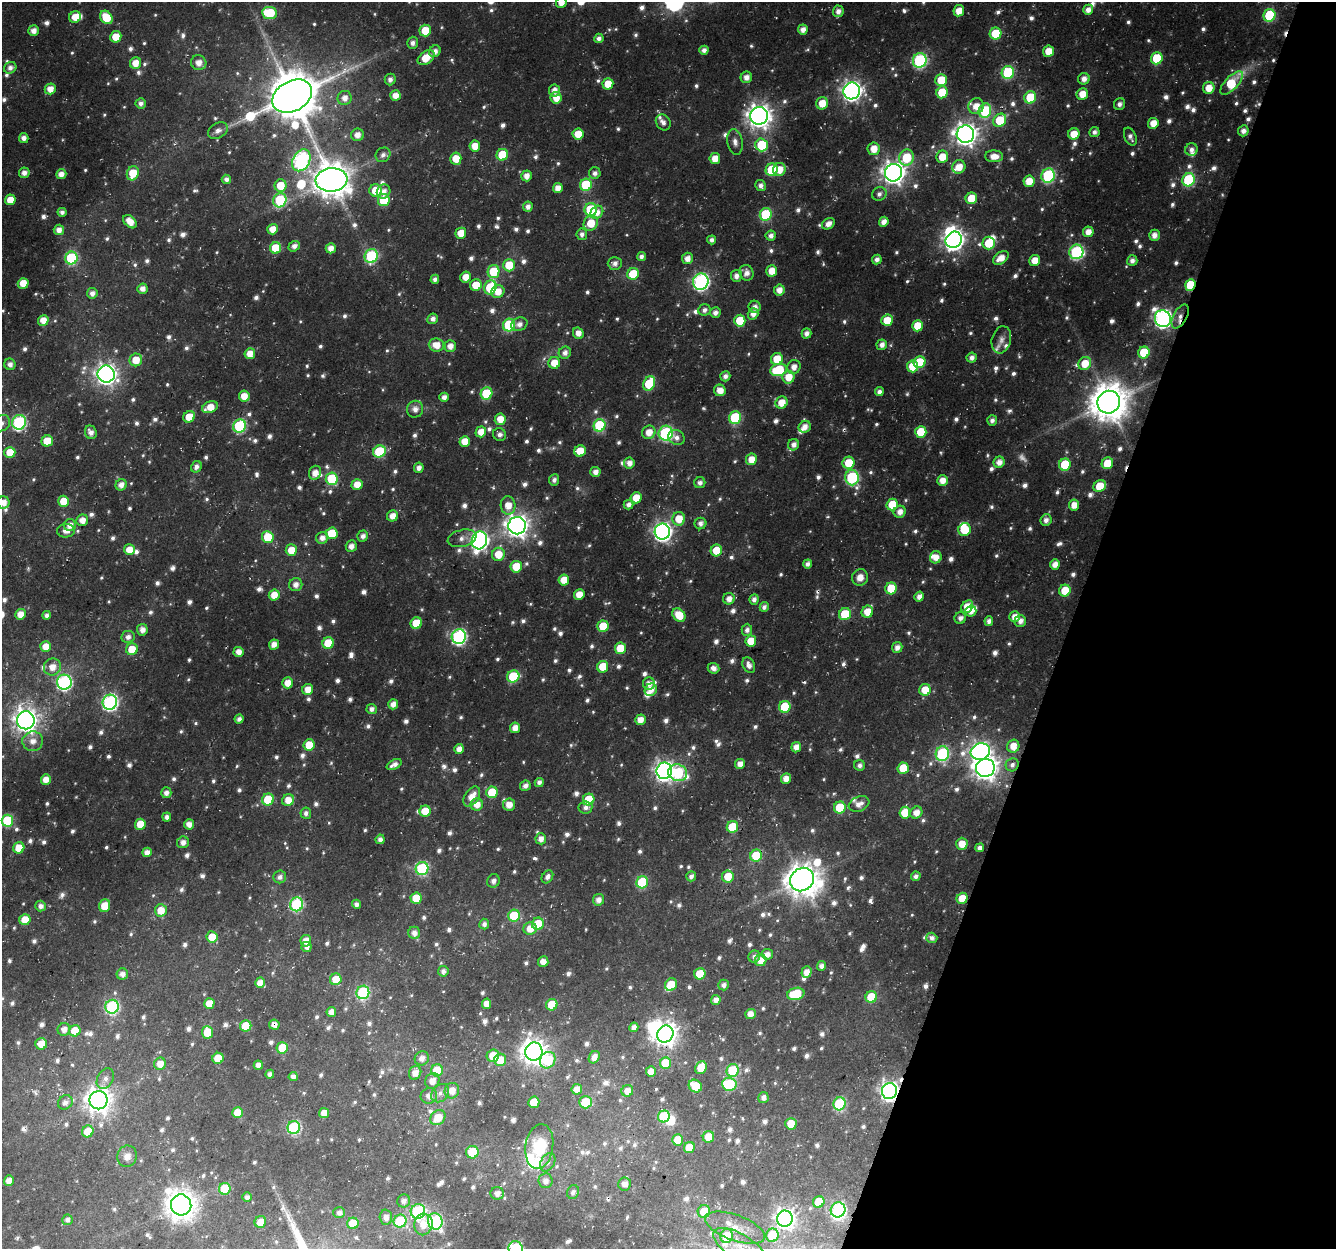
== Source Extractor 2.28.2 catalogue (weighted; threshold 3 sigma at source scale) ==
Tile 8 of 4 x 4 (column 4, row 2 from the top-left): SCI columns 4035-5368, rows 2821-4067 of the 5393 x 5592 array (HDU 1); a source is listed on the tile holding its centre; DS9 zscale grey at full resolution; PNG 1338 x 1251 px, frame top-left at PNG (2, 2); each listed source drawn as its Kron ellipse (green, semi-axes under 4 px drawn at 4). Shown black and unused: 20% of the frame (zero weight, under 3 of 4 exposures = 4% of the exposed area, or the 3 px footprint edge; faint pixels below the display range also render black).
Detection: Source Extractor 2.28.2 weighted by HDU 2 'WHT'; one run over the whole footprint, this tile lists its part. Background 0.0137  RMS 0.0041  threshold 0.0186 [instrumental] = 3 sigma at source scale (4.5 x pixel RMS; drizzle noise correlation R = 1.50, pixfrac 1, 0.0396/0.0396 arcsec/px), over >= 5 px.
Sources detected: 1139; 22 too faint to see at this stretch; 6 inside a brighter object's white glare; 7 cosmic-ray / hot-pixel residue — neither listed nor drawn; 23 inside a brighter listed object's ellipse — not listed separately; of the other 1081, all 500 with FLUX_AUTO >= 2.07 (the completeness limit of this list) listed and drawn (581 fainter detections not listed), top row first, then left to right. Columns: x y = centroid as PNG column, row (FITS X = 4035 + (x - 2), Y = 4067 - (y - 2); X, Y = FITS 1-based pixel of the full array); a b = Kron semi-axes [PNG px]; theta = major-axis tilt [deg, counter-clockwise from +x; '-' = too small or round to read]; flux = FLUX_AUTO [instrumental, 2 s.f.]
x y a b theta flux
561 2 6 5 - 5.1
1088 10 5 5 - 3.4
838 11 6 5 - 2.8
959 11 5 5 - 6.4
269 13 7 6 - 24
1269 15 6 6 - 31
75 17 6 5 - 6.9
106 17 7 5 -52 13
803 30 5 5 - 3.5
34 31 5 5 - 3.8
425 31 6 5 - 10
996 34 6 6 - 19
116 37 5 5 - 8.2
599 38 5 4 - 2.2
413 43 6 5 - 2.3
704 50 4 4 - 2.5
435 51 6 5 - 2.7
1049 51 5 5 - 8.2
426 58 9 6 38 9.5
1157 58 6 5 - 22
920 60 7 6 - 72
135 63 6 5 - 6
199 63 7 7 - 5.1
10 68 6 5 - 2.8
1008 72 6 6 - 38
746 77 6 5 - 3.5
390 79 6 5 - 2.1
1084 79 6 5 - 3.6
941 80 6 5 - 12
1232 83 15 6 46 23
608 84 5 5 - 9
1209 88 6 5 - 7.4
50 89 5 5 - 5.4
554 90 6 5 - 3.6
852 91 8 8 - 260
942 92 6 5 - 13
1082 94 6 5 - 6.6
292 96 21 15 29 2300
395 96 5 5 - 5.2
1030 97 6 6 - 18
345 98 7 7 - 4
556 98 6 5 - 6.6
141 103 5 5 - 2.3
822 103 6 6 - 7.8
1119 104 6 5 - 2.2
976 106 8 7 - 5.7
985 111 7 6 - 38
759 116 9 9 - 450
1000 120 7 6 - 17
663 122 8 6 -54 2.4
1153 123 5 5 - 6.3
218 131 11 7 30 2.4
1243 131 5 5 - 3
1094 132 5 5 - 2.1
578 134 5 5 - 8.8
965 134 9 8 - 390
1074 134 6 5 - 8
357 135 6 6 - 3.3
1130 137 9 5 -67 2.3
24 138 5 4 - 3.2
735 142 13 7 -81 2.7
762 145 6 6 - 25
475 146 5 5 - 6.5
874 149 6 6 - 6.6
1191 149 6 6 - 2.4
383 155 8 7 - 2.1
502 155 6 5 - 18
994 156 9 6 -1 5.5
942 157 6 6 - 8.6
715 158 5 5 - 5.6
907 158 8 7 - 19
456 159 6 5 - 8.9
301 160 11 8 62 130
959 167 7 6 - 7
772 170 6 6 - 25
779 170 7 6 - 6.5
24 173 5 5 - 3.1
133 173 7 6 - 11
595 173 6 6 - 2.4
893 173 9 8 - 380
61 174 5 5 - 4.2
526 176 5 5 - 3.9
1048 176 7 6 - 60
226 179 5 4 - 2.3
331 180 16 11 6 1200
1189 180 7 6 - 46
1029 181 6 5 - 7.5
586 185 6 6 - 26
280 186 6 6 - 11
761 186 5 5 - 2.4
558 188 5 5 - 4.3
376 190 6 6 - 11
384 191 7 6 - 3.5
879 194 7 6 - 2.1
971 198 6 5 - 13
10 200 5 5 - 7.2
280 200 7 6 - 44
384 200 6 6 - 17
528 207 5 5 - 2.7
591 209 6 6 - 29
62 212 4 4 - 2.2
597 212 7 6 - 4.1
766 214 6 6 - 31
130 222 8 5 -46 6.2
884 222 5 4 - 3.9
591 223 8 6 58 10
828 224 7 5 35 3.6
273 229 5 5 - 5.7
59 230 5 5 - 3.9
1088 232 5 5 - 4.5
461 233 5 5 - 7.7
582 234 6 5 - 2.1
1154 235 5 5 - 3.6
771 236 5 5 - 2.7
712 240 5 4 - 2.1
954 240 8 7 - 250
989 243 6 6 - 13
294 246 6 5 - 2.5
276 248 6 5 - 15
331 248 5 5 - 4.6
1076 252 7 7 - 72
371 256 7 6 - 53
641 256 5 4 - 2.2
71 258 6 6 - 52
687 258 6 5 - 3.9
1001 258 9 5 36 5.7
877 260 5 4 - 2.2
1035 260 5 5 - 6.3
1132 261 5 5 - 2.6
615 263 7 6 - 2.5
509 265 6 6 - 12
772 271 5 5 - 7.2
493 272 6 6 - 20
747 273 8 6 -64 3.3
633 274 6 5 - 16
736 276 6 5 - 3
466 277 5 5 - 5.9
435 279 4 4 - 2.3
701 282 8 7 - 120
23 283 5 5 - 7.7
476 285 6 6 - 10
1190 285 6 5 - 20
490 287 7 6 - 32
142 289 5 5 - 3.3
779 290 5 5 - 4.3
498 292 7 6 - 5.9
92 293 5 5 - 3
755 307 6 6 - 2.5
704 310 6 5 - 2.2
715 313 5 5 - 2.6
753 314 6 5 - 3.7
1180 316 13 6 61 3.2
433 319 5 5 - 2.6
1163 319 8 8 - 180
43 320 5 5 - 5.3
887 320 6 5 - 9.8
740 321 6 5 - 13
519 324 8 6 24 2.8
509 325 6 6 - 36
917 326 5 5 - 10
578 333 6 5 - 4.4
806 333 5 5 - 2.8
1001 340 14 9 75 3.2
436 345 7 6 - 6.5
882 345 5 5 - 3.2
450 346 6 5 - 4
1144 352 6 5 - 20
565 353 6 6 - 2.7
250 354 5 5 - 6.2
972 358 5 5 - 2.6
777 359 6 5 - 11
136 360 6 6 - 8.3
920 362 6 6 - 19
554 363 6 6 - 6.9
1085 363 7 6 - 9.2
10 364 6 5 - 2.8
912 366 6 5 - 9.2
794 367 7 6 - 3.8
778 370 8 6 17 25
106 374 8 8 - 280
725 376 5 5 - 2.4
788 377 6 6 - 8.6
649 384 7 5 66 27
720 390 6 5 - 5.4
879 392 4 4 - 2.2
486 393 6 5 - 29
244 396 5 5 - 6.5
444 397 4 4 - 2.9
1109 402 11 11 - 1400
782 403 6 6 - 7.1
210 407 8 5 24 7.2
415 409 8 8 - 3.3
189 417 6 5 - 9.2
735 418 6 6 - 39
500 419 6 5 - 6.9
992 420 5 5 - 2.1
19 422 7 7 - 81
2 423 9 7 43 2.3
599 425 6 6 - 39
239 426 7 6 - 58
805 427 6 5 - 4.3
91 432 7 5 -69 3.2
481 432 5 5 - 6.2
649 432 7 6 - 6
921 432 6 5 - 15
666 433 7 7 - 77
499 434 7 6 - 2.3
676 437 9 7 -36 2.7
47 441 5 5 - 11
465 441 5 5 - 7.1
794 445 6 5 - 3
379 451 6 6 - 30
580 451 6 5 - 10
10 452 5 5 - 9.8
751 459 6 5 - 6.5
999 462 5 5 - 4
629 463 5 5 - 3.5
849 463 6 6 - 11
1107 463 6 5 - 13
1065 465 6 5 - 21
196 467 6 5 - 2.5
419 468 5 5 - 3.1
595 472 5 5 - 3.6
315 473 7 6 - 4.8
852 477 8 7 - 60
332 479 6 6 - 29
554 480 5 5 - 2.1
942 481 5 5 - 5.1
700 483 5 5 - 2.3
121 485 6 5 - 3.8
357 485 5 5 - 6.9
1100 486 6 5 - 11
636 498 5 5 - 9.1
64 501 5 5 - 9.8
3 503 6 6 - 4.8
508 505 9 7 -85 6.8
629 505 5 4 - 2.7
892 505 6 5 - 13
1074 505 5 5 - 5.1
900 512 6 6 - 3.9
392 516 6 5 - 4.5
679 519 7 6 - 8.9
82 520 6 6 - 4.7
1046 520 6 5 - 2.8
700 523 6 5 - 2.4
70 525 6 6 - 4.4
517 526 9 8 - 410
965 530 6 6 - 15
66 531 9 6 4 3.5
662 532 8 7 - 210
332 533 6 5 - 15
363 536 5 5 - 2.7
268 537 6 6 - 14
322 538 6 5 - 3.3
462 538 14 8 13 3.2
479 540 9 7 75 190
351 546 6 5 - 3.2
129 550 5 5 - 7
291 550 6 5 - 7.3
716 550 6 5 - 11
498 554 6 6 - 9.3
936 557 6 5 - 4.9
807 564 4 4 - 2.1
1055 564 5 5 - 4.4
516 567 6 5 - 13
860 577 8 8 - 4.5
564 580 5 5 - 7.5
296 585 7 6 - 3.6
891 588 6 5 - 15
1065 590 6 5 - 11
274 595 5 5 - 6.6
579 595 5 5 - 7.1
919 597 5 4 - 3.6
729 599 6 5 - 3.7
754 599 5 4 - 2.5
764 607 5 4 - 2.2
967 607 7 5 53 9.3
971 611 5 5 - 4.1
867 612 6 5 - 7.8
20 614 5 5 - 5.8
845 614 6 6 - 16
47 615 4 4 - 2.1
679 615 7 5 -46 11
1015 617 5 5 - 5.8
960 618 6 5 - 2.6
989 621 5 4 - 2.6
1020 621 6 5 - 3.2
416 623 6 5 - 14
603 626 6 5 - 13
142 630 6 5 - 3.5
747 630 6 5 - 2.4
128 637 7 6 - 2.9
459 637 7 7 - 110
751 641 5 5 - 9.4
328 643 6 5 - 18
274 645 5 5 - 4.5
46 647 5 5 - 6.2
897 647 5 5 - 3.2
620 648 6 5 - 15
132 649 6 5 - 10
239 652 5 5 - 4.4
749 665 8 6 -64 3.3
52 667 9 8 - 5.3
603 667 6 5 - 12
713 668 6 5 - 2.7
513 676 6 6 - 28
64 682 7 7 - 100
288 683 5 5 - 6.4
649 683 6 6 - 3.8
308 689 6 5 - 5.9
651 690 7 6 - 4.2
925 690 6 6 - 9.2
110 702 7 7 - 120
393 704 5 5 - 4
785 707 6 5 - 24
372 709 5 5 - 2.4
239 719 4 4 - 2.5
26 720 9 9 - 390
640 720 5 5 - 4.9
515 728 5 5 - 4.6
33 741 10 10 - 4.6
309 745 5 5 - 12
1013 746 6 6 - 6.1
796 747 5 5 - 4.8
459 749 5 4 - 4.1
980 752 10 8 17 220
942 754 7 6 - 67
394 764 8 4 26 3.3
740 764 5 5 - 4.2
860 765 5 5 - 2.2
1012 765 7 6 - 2.2
903 768 5 5 - 10
985 768 9 9 - 410
664 771 8 7 - 240
678 773 9 8 - 49
46 779 5 5 - 5.4
786 779 5 5 - 5.1
539 782 4 4 - 2.4
525 786 5 5 - 2.6
492 792 6 5 - 17
166 793 5 5 - 3
472 797 11 7 57 6.3
268 799 6 5 - 19
288 800 6 5 - 6.7
589 800 6 5 - 16
477 804 6 6 - 5.8
859 804 11 7 22 3.9
509 805 6 6 - 4.3
585 807 7 6 - 2.2
840 807 6 5 - 21
425 811 5 5 - 9
916 812 6 5 - 5.2
306 813 6 5 - 2.1
905 813 6 5 - 10
167 817 4 4 - 2.3
7 821 6 5 - 34
140 824 5 5 - 9.8
189 824 5 5 - 4.4
732 827 6 5 - 20
380 839 5 4 - 2.2
541 839 5 5 - 3.6
183 842 6 6 - 3.1
962 844 6 6 - 6.3
19 848 5 5 - 9.1
980 848 4 4 - 2.3
147 852 5 4 - 3.8
756 856 6 5 - 22
422 869 6 6 - 53
691 876 5 4 - 2.3
728 876 6 6 - 9.6
916 876 5 4 - 2.3
280 877 6 6 - 2.5
547 877 7 5 56 2.5
802 879 12 11 - 970
493 881 7 6 - 2.1
642 882 6 6 - 35
416 898 5 5 - 11
962 898 5 5 - 9.3
598 900 6 5 - 3.4
297 904 7 6 - 59
356 904 4 4 - 2.2
41 906 5 5 - 2.7
105 906 6 5 - 11
161 910 6 6 - 7.7
514 916 6 6 - 25
25 920 5 5 - 10
484 924 5 5 - 2.2
538 924 6 6 - 11
530 929 6 6 - 6.7
414 933 6 6 - 3.5
212 937 6 5 - 9.1
932 938 5 5 - 2.2
306 941 6 5 - 5.1
306 947 5 5 - 2.4
767 954 6 5 - 3.6
754 956 6 6 - 2.2
761 960 6 5 - 6.2
543 962 5 5 - 4
822 966 5 4 - 2.7
443 971 5 5 - 2.3
806 972 6 5 - 4.5
122 974 6 5 - 3.1
700 974 6 5 - 14
336 979 6 5 - 7.4
260 983 5 5 - 4.1
671 984 6 5 - 11
724 985 5 5 - 2.2
363 992 7 6 - 58
796 994 9 6 13 20
871 997 6 5 - 20
716 1000 5 4 - 3.4
209 1004 5 5 - 7
486 1004 5 4 - 4.6
552 1005 6 5 - 13
112 1007 7 6 - 81
331 1012 5 4 - 3.8
750 1014 5 5 - 4.3
274 1025 5 5 - 2.4
246 1026 6 5 - 14
634 1027 5 4 - 3
64 1029 6 6 - 3.7
75 1031 6 5 - 11
207 1032 6 5 - 11
665 1034 8 8 - 410
41 1044 6 5 - 6.4
282 1048 6 5 - 16
534 1052 9 8 - 480
493 1056 6 6 - 10
594 1057 7 5 58 3.6
218 1058 5 5 - 9.7
422 1058 7 7 - 3.4
500 1060 6 6 - 8.2
548 1060 8 7 - 24
666 1063 6 5 - 21
160 1064 6 6 - 5.9
258 1065 4 4 - 3.2
701 1067 7 5 66 9.8
437 1070 6 6 - 15
733 1071 6 6 - 38
651 1072 5 5 - 6.6
415 1073 7 6 - 4.2
270 1074 4 4 - 2.3
293 1077 4 4 - 2.6
105 1079 11 7 62 2.7
432 1081 8 7 - 3.9
729 1084 7 6 - 27
695 1086 7 6 - 10
577 1089 5 5 - 4.5
452 1091 8 7 - 5.2
627 1091 6 5 - 4.7
889 1091 8 7 - 220
440 1093 10 8 47 2.6
429 1096 8 7 - 3.2
763 1098 5 5 - 2.4
99 1100 9 9 - 500
65 1102 8 6 44 3.3
534 1102 5 5 - 13
585 1102 6 6 - 12
839 1104 6 6 - 49
238 1113 5 5 - 9.9
324 1113 5 5 - 5.1
664 1116 6 5 - 30
438 1118 8 6 44 8.8
791 1124 6 6 - 9.1
294 1127 6 6 - 57
88 1131 6 5 - 8.9
708 1137 6 5 - 7
677 1140 5 5 - 8.7
539 1146 23 14 82 23
689 1147 6 5 - 11
472 1152 6 6 - 16
127 1156 11 9 71 3.9
548 1162 10 7 60 2.1
9 1180 5 5 - 4.6
546 1181 7 7 - 3.1
625 1184 6 6 - 2.8
225 1189 6 5 - 17
573 1192 7 6 - 2.1
497 1193 7 6 - 2.8
247 1197 5 4 - 2.4
404 1201 6 6 - 2.7
819 1202 6 5 - 11
181 1205 10 10 - 740
838 1210 8 7 - 82
418 1211 7 7 - 74
704 1211 6 6 - 11
339 1213 6 5 - 2.2
386 1217 7 6 - 3.1
785 1219 8 8 - 240
67 1220 5 5 - 2.2
400 1221 6 6 - 34
435 1221 8 7 - 77
260 1222 6 5 - 6.2
353 1223 6 5 - 13
423 1224 11 9 78 7.4
735 1228 31 12 -20 8.1
772 1235 7 6 - 22
727 1236 7 6 - 17
740 1247 30 13 -32 13
516 1248 7 7 - 65
Overlapping masked pixels (flux is a lower limit): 10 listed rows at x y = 971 198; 1190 285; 1180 316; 1109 402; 1012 765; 756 856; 962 898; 274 1025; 665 1034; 889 1091
Isophote crosses this tile's border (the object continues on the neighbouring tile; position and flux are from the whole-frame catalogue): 5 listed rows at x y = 561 2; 2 423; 3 503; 740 1247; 516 1248